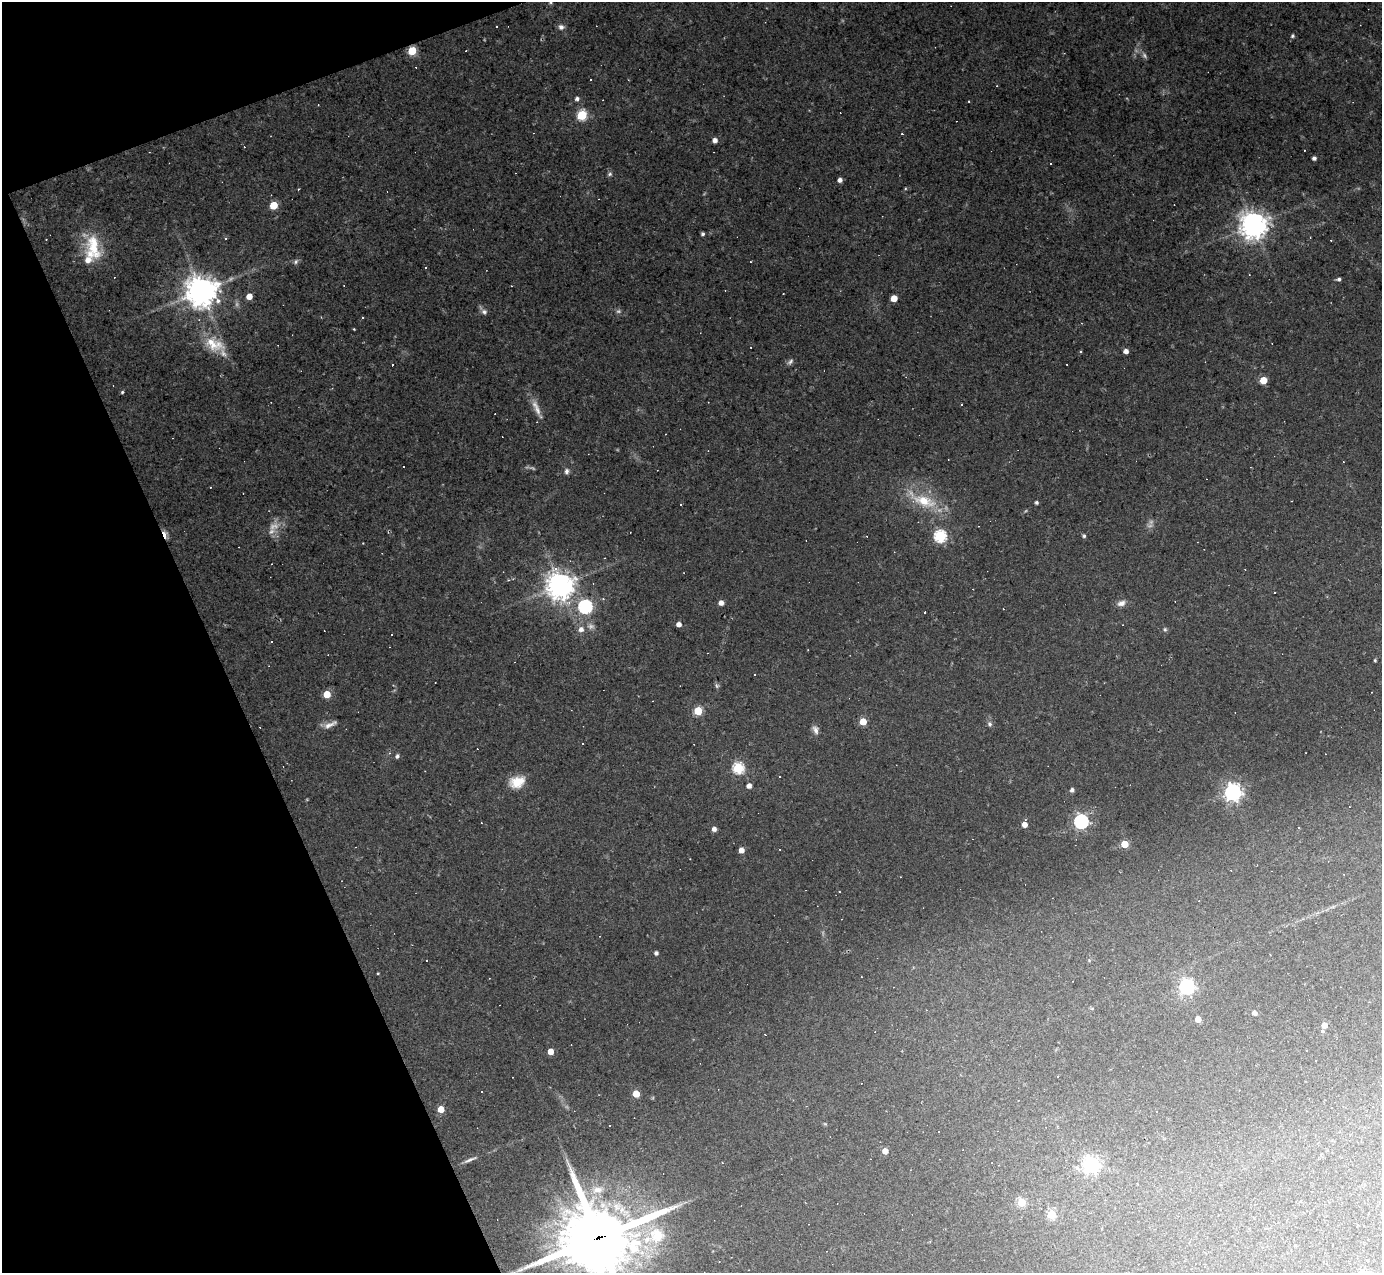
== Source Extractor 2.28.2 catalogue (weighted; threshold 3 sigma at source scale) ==
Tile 5 of 4 x 4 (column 1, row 2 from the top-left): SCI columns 1-1380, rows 2817-4087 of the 5518 x 5505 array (HDU 1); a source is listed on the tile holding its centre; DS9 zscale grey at full resolution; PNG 1384 x 1275 px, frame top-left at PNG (2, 2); no overlay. Shown black and unused: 18% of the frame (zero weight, under 2 of 3 exposures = <1% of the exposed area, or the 3 px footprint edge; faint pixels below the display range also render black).
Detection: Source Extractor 2.28.2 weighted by HDU 2 'WHT'; one run over the whole footprint, this tile lists its part. Background 0.0441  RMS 0.0075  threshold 0.0336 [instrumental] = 3 sigma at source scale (4.5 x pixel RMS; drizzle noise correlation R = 1.50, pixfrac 1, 0.05/0.05 arcsec/px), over >= 5 px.
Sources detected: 149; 5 too faint to see at this stretch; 48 cosmic-ray / hot-pixel residue — not listed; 2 inside a brighter listed object's ellipse — not listed separately; the other 94 listed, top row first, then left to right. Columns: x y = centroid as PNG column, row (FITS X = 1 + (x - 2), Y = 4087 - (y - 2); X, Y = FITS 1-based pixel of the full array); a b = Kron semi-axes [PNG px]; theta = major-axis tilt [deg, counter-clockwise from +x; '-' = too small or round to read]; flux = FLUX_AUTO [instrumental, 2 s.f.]
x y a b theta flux
550 2 5 4 - 0.92
496 26 3 2 - 1.1
561 27 7 7 - 2.5
1293 36 4 4 - 1.3
412 51 5 5 - 32
590 80 3 3 - 1.2
577 99 5 4 - 2.1
969 101 2 2 - 0.5
582 115 5 5 - 54
715 140 4 4 - 4.1
1314 158 4 4 - 2.1
1050 164 3 2 - 0.65
610 174 6 5 - 1.3
840 180 4 4 - 3.1
274 205 5 5 - 25
1253 225 9 9 - 760
703 234 4 4 - 1.6
225 238 4 4 - 0.81
94 246 37 17 -74 27
296 262 7 5 50 1.7
425 267 3 2 - 0.84
1339 279 4 4 - 1.8
201 291 10 9 - 1100
249 296 5 5 - 7.7
894 298 5 5 - 12
484 312 8 7 - 2.3
354 329 3 2 - 0.69
214 344 29 16 -22 19
1126 351 4 4 - 3.9
790 362 10 6 39 2
1067 364 3 2 - 1.2
1263 380 5 5 - 16
122 392 4 3 - 0.98
536 408 25 7 -66 6.9
566 471 8 6 86 2.2
210 487 3 2 - 0.72
924 501 35 15 -19 25
1036 503 4 3 - 1.6
680 504 3 3 - 5.3
164 534 10 4 -72 11
940 536 6 6 - 95
1084 536 4 4 - 1.3
560 586 9 9 - 710
1275 593 3 3 - 35
603 599 4 4 - 0.62
721 603 5 4 - 4.4
1121 603 11 7 20 3.4
585 607 6 6 - 140
679 624 4 4 - 4.2
581 629 6 6 - 3.7
1165 629 6 5 - 1.1
1375 660 4 3 - 0.82
717 686 6 5 - 1.3
327 694 5 5 - 18
698 711 5 5 - 34
863 722 5 5 - 15
990 724 7 6 - 1.8
330 725 20 6 24 4.2
815 730 11 6 -63 3
397 756 5 4 - 2
738 768 5 5 - 69
779 777 3 3 - 0.85
517 782 20 14 17 13
749 786 4 4 - 4.4
1072 790 4 4 - 2.3
1233 792 6 6 - 330
1081 821 6 6 - 160
1024 824 4 4 - 6.3
714 829 4 4 - 3.4
1125 844 5 5 - 19
741 850 4 4 - 5.9
656 953 4 4 - 2.2
427 961 2 2 - 0.61
378 973 3 3 - 0.67
861 977 2 2 - 0.49
1187 987 6 6 - 210
1254 1013 4 4 - 3.2
1198 1019 4 4 - 8.3
1324 1025 4 4 - 7.3
1322 1031 3 3 - 3.7
550 1051 4 4 - 9.1
481 1092 3 3 - 1.7
636 1094 5 5 - 16
441 1109 5 5 - 12
885 1151 4 4 - 6.5
470 1160 20 4 23 2.8
1091 1164 6 6 - 260
597 1190 17 10 9 9.1
1021 1202 5 5 - 30
1054 1207 5 4 - 1.3
1310 1213 3 2 - 1.2
1052 1214 5 5 - 29
657 1235 10 7 21 40
598 1238 29 27 9 4200
Overlapping masked pixels (flux is a lower limit): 3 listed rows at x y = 412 51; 164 534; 598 1238
Isophote crosses this tile's border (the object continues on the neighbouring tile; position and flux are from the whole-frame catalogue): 2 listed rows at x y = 550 2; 598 1238